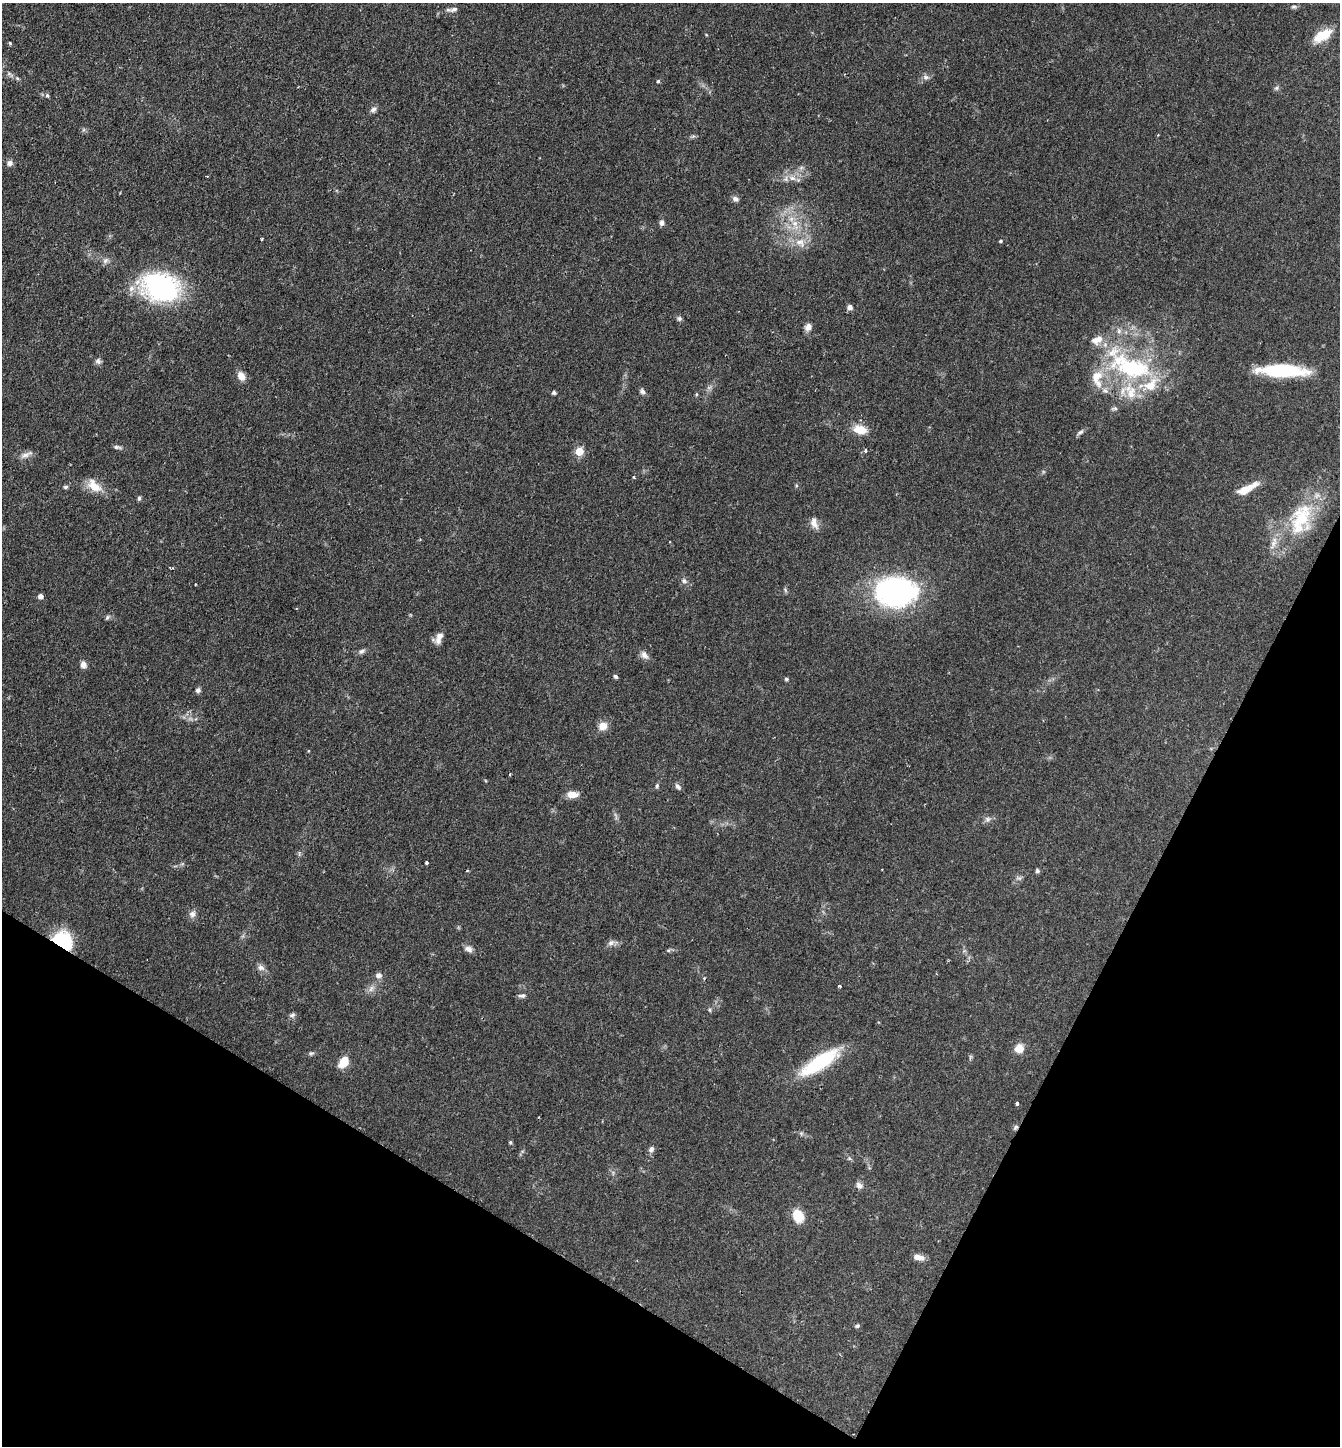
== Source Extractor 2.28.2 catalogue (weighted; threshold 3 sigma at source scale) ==
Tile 15 of 4 x 4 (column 3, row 4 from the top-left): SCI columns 2824-4161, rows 2-1445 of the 5783 x 5776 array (HDU 1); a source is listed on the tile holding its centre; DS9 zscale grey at full resolution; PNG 1342 x 1448 px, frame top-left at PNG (2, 3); no overlay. Shown black and unused: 24% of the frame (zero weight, under 2 of 3 exposures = <1% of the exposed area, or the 3 px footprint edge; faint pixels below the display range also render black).
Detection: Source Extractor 2.28.2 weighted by HDU 2 'WHT'; one run over the whole footprint, this tile lists its part. Background 0.0527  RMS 0.005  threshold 0.0226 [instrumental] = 3 sigma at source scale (4.5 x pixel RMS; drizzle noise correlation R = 1.50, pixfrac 1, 0.05/0.05 arcsec/px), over >= 5 px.
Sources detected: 98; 1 cosmic-ray / hot-pixel residue — not listed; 7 inside a brighter listed object's ellipse — not listed separately; the other 90 listed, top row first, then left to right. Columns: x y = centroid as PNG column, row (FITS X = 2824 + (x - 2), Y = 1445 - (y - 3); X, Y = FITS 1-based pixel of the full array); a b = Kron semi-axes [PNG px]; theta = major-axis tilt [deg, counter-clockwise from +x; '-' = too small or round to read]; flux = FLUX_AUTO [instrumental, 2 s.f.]
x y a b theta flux
1294 7 8 4 0 0.94
454 9 11 6 12 2.1
1322 35 22 10 30 11
10 43 4 3 - 0.7
926 77 8 6 -3 1.6
17 78 6 4 -44 0.7
658 81 4 4 - 0.78
1276 88 6 5 - 0.97
47 95 5 5 - 0.79
373 109 8 6 42 1.9
1158 135 3 3 - 0.35
9 163 7 6 - 2.2
792 178 9 7 -15 2.7
735 199 8 6 -31 1.8
662 222 7 5 -89 1.9
795 223 9 7 -44 3.4
262 239 3 2 - 0.51
1000 241 4 4 - 0.73
800 242 15 12 -22 6.3
105 260 9 6 50 1.8
161 287 28 20 -15 100
850 307 6 6 - 2
679 319 6 6 - 1.1
808 327 9 7 50 2.6
1119 331 6 6 - 1.4
98 361 8 7 - 1.5
1130 366 68 27 -25 65
1283 370 45 11 -2 39
241 376 10 7 -59 4.4
642 391 7 6 - 1.4
554 393 4 4 - 1.2
696 394 5 3 - 0.55
1115 408 7 5 -1 1
860 430 15 10 -17 8.4
1080 432 10 5 30 1.3
116 447 9 5 -2 1.2
579 451 5 5 - 17
865 451 4 3 - 1.1
26 455 19 6 24 2.5
634 477 3 3 - 0.78
94 486 21 12 -43 7.4
66 487 6 4 4 0.86
1247 489 25 7 26 8.7
139 498 6 4 77 0.94
1301 518 50 23 68 32
814 523 16 8 -72 3.4
684 581 8 6 -41 1.5
896 592 36 24 -2 120
40 596 5 4 - 2.5
107 618 7 5 73 0.97
439 636 15 8 55 3.2
362 651 10 6 28 1.5
644 655 10 7 -46 2.6
83 665 8 7 - 2.7
615 676 6 4 -43 0.88
786 679 4 4 - 0.97
198 690 6 5 - 1.5
603 726 10 9 - 4.7
510 774 3 2 - 0.54
657 786 6 4 70 0.83
678 787 9 5 -52 1.5
572 795 12 7 1 5.1
988 819 6 6 - 1.3
426 863 4 3 - 1.2
882 870 2 2 - 0.41
1037 871 5 5 - 1
192 914 9 8 - 2.1
63 940 22 16 -38 25
611 943 9 7 37 1.9
469 949 11 7 -30 2.2
669 950 6 3 71 0.6
261 968 10 7 -27 2.1
379 975 8 7 - 2.1
840 986 4 3 - 0.82
371 989 11 5 63 1.8
522 996 9 5 2 1.4
710 1010 6 4 -72 0.65
292 1015 9 5 23 1.2
1019 1048 10 9 - 5.6
311 1053 7 5 8 0.9
344 1062 8 6 59 14
820 1062 47 14 33 33
1017 1104 3 3 - 2.5
1016 1127 8 5 50 1.1
510 1142 4 4 - 0.74
651 1149 7 6 - 1.6
859 1185 9 7 -39 2
798 1216 11 8 -60 14
918 1257 12 6 -13 4.1
857 1326 6 4 21 0.82
Overlapping masked pixels (flux is a lower limit): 2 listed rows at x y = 63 940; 1016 1127